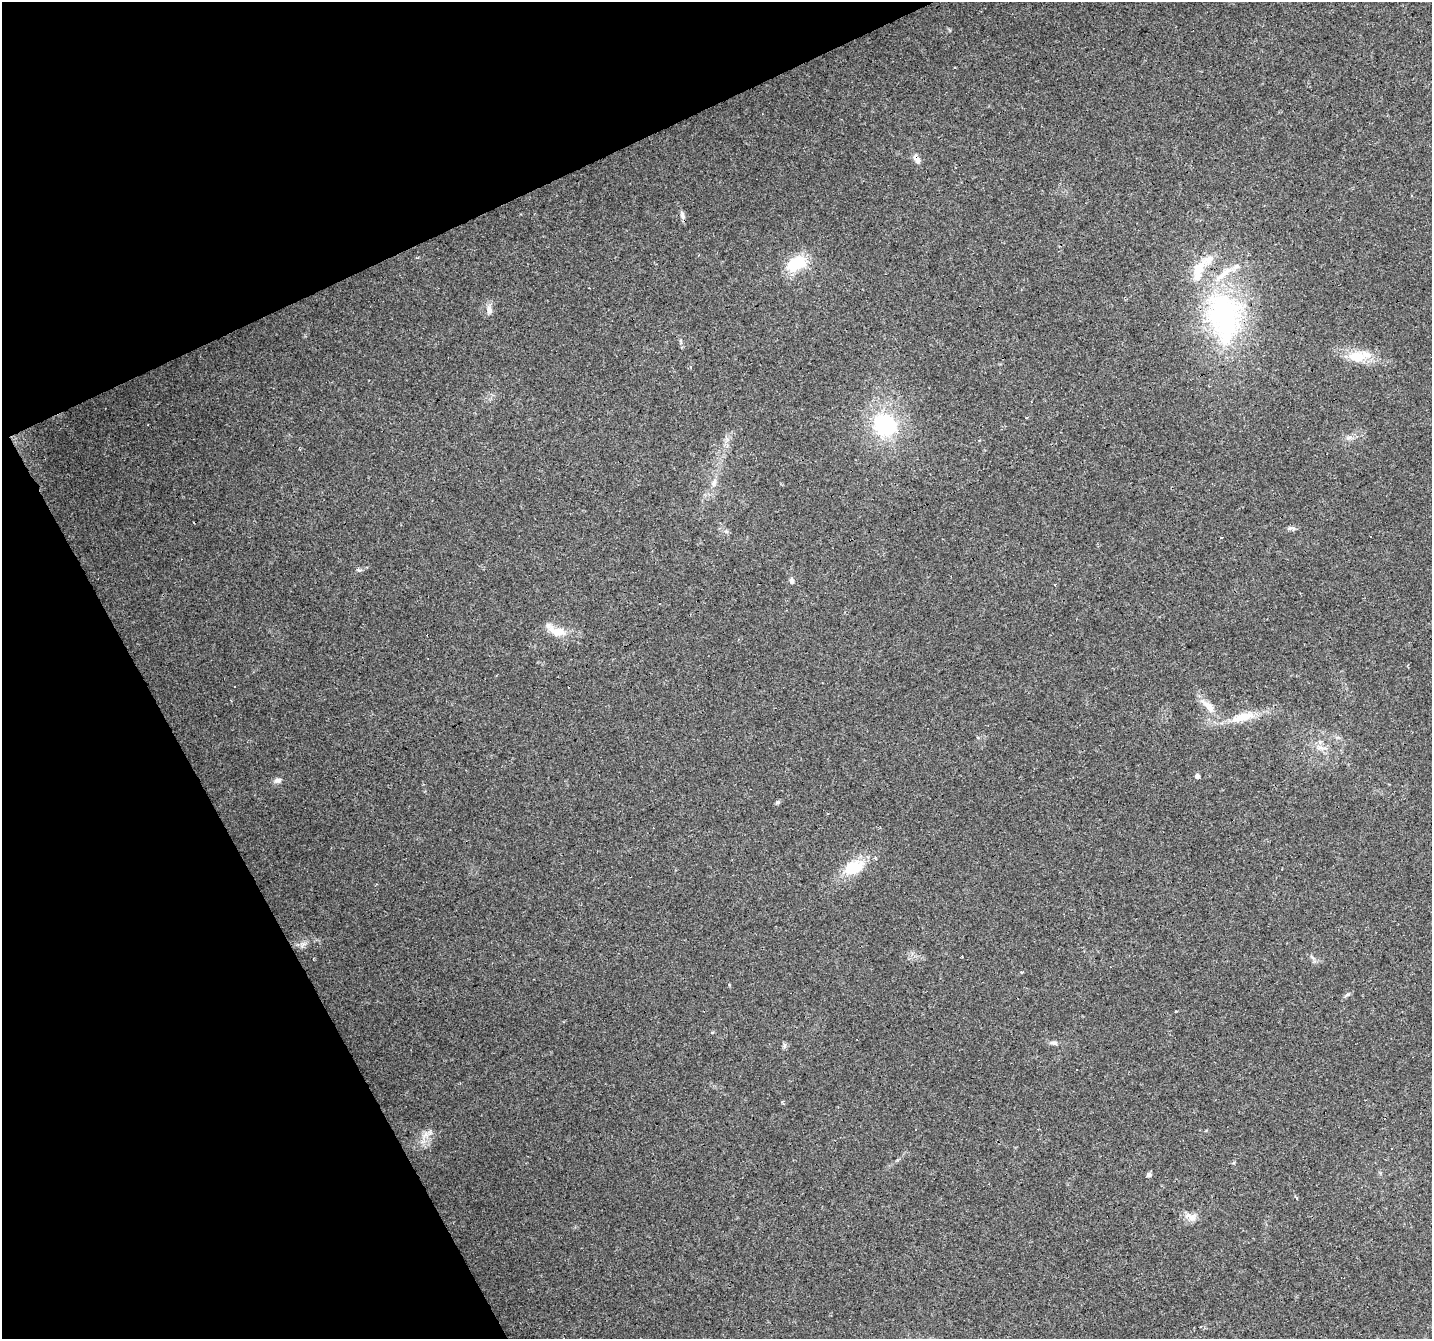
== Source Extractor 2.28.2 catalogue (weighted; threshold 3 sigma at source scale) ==
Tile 5 of 4 x 4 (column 1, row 2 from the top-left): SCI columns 1-1430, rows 2827-4163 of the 5720 x 5594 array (HDU 1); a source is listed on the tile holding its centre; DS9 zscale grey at full resolution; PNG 1434 x 1341 px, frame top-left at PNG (2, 2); no overlay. Shown black and unused: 23% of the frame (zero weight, under 3 of 4 exposures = <1% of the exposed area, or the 3 px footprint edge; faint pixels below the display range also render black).
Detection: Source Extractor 2.28.2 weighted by HDU 2 'WHT'; one run over the whole footprint, this tile lists its part. Background 0.0436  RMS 0.005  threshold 0.0225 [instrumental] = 3 sigma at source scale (4.5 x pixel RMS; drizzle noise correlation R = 1.50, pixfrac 1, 0.0396/0.0396 arcsec/px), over >= 5 px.
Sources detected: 50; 8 cosmic-ray / hot-pixel residue — not listed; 5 inside a brighter listed object's ellipse — not listed separately; the other 37 listed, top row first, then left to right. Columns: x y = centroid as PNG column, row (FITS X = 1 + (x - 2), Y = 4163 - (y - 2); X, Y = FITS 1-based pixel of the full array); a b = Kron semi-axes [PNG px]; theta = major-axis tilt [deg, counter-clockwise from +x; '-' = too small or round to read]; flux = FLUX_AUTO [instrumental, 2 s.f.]
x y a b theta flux
917 160 13 7 -42 2.5
682 215 11 6 -74 1.7
797 263 26 17 22 17
489 310 13 7 -81 2.5
1224 317 76 50 -81 100
1357 357 24 15 1 12
690 367 4 3 - 0.7
1026 418 3 2 - 1.3
885 425 23 20 -32 43
714 483 12 6 62 2.4
1290 528 8 6 5 1.3
1221 538 4 3 - 5.6
359 570 6 4 -40 0.84
792 581 9 5 -80 1.4
1054 585 3 3 - 0.59
558 632 17 10 -5 7.6
234 686 3 3 - 0.78
1208 706 22 9 -47 6.5
1243 717 35 10 16 12
1320 748 9 4 0 1.8
1197 776 4 4 - 2
278 780 10 6 15 2
778 802 6 5 - 0.79
854 867 24 14 24 16
303 945 9 5 46 1.6
962 956 3 3 - 1.6
1021 972 3 3 - 1.9
1347 995 11 4 36 1.1
1054 1043 10 6 -11 1.6
784 1046 8 5 74 1.1
782 1102 3 3 - 0.87
916 1129 3 2 - 0.75
425 1135 10 4 48 2.2
1391 1149 2 2 - 0.45
1149 1175 5 5 - 1.5
1297 1197 3 3 - 1.2
1192 1218 11 6 -50 2.6
Overlapping masked pixels (flux is a lower limit): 2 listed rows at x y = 917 160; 1224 317
Unlisted compact peaks at least as high as the median listed source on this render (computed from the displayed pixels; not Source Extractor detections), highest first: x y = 729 985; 1348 438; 1312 957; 897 1160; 1176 1011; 727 439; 681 342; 950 30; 1233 1163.